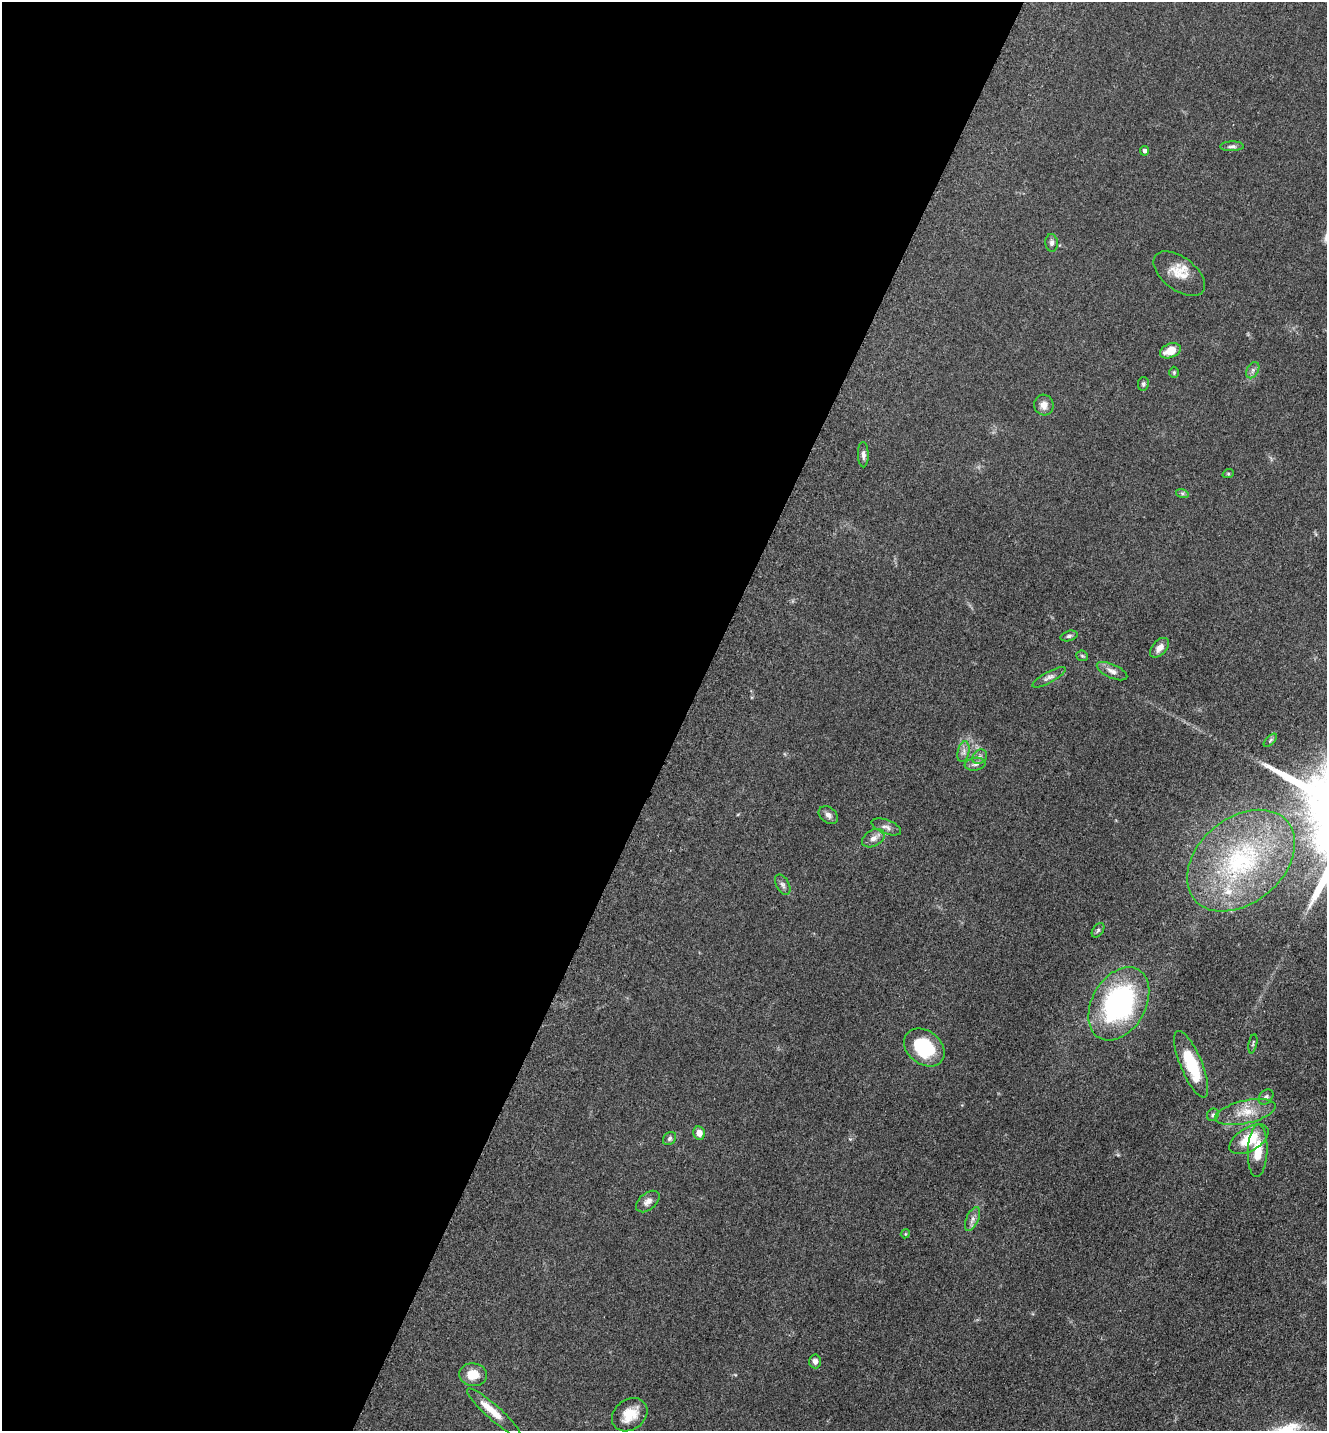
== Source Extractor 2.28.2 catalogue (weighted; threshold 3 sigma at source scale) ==
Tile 5 of 4 x 4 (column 1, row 2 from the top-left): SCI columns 299-1623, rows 2900-4328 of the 5806 x 5775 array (HDU 1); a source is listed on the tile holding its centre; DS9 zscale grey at full resolution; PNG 1329 x 1433 px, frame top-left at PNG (2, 2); each listed source drawn as its Kron ellipse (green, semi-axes under 4 px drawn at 4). Shown black and unused: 52% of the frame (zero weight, under 3 of 5 exposures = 4% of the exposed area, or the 3 px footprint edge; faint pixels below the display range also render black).
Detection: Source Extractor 2.28.2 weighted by HDU 2 'WHT'; one run over the whole footprint, this tile lists its part. Background 0.0634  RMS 0.006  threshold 0.027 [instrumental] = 3 sigma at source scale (4.5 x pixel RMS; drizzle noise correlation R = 1.50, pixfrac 1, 0.05/0.05 arcsec/px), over >= 5 px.
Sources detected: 46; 1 inside a brighter listed object's ellipse — not listed separately; the other 45 listed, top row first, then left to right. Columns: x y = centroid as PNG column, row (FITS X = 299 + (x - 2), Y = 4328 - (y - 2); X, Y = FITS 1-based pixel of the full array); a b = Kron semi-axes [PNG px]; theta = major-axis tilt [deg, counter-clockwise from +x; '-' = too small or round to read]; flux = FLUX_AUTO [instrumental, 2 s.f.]
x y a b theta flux
1232 146 12 5 1 1.7
1145 151 4 4 - 1.8
1052 243 9 6 -84 2.1
1179 274 30 16 -37 11
1170 351 11 7 22 8.5
1253 370 9 5 62 1.9
1174 372 5 5 - 0.81
1143 384 7 5 80 1.3
1044 405 10 9 - 4.2
863 455 12 5 -89 2.4
1228 474 6 3 18 0.61
1182 493 6 4 -18 0.94
1069 636 9 5 15 1.3
1159 648 12 7 48 3.9
1082 656 6 5 - 0.92
1112 671 16 6 -24 3.3
1049 677 18 5 28 2.5
1270 740 8 3 46 0.84
963 752 10 5 77 2.4
980 757 8 6 43 1.9
975 764 10 6 8 2.1
828 815 10 7 -38 2.5
886 827 15 7 -21 3
873 838 12 8 29 3.6
1241 861 61 42 40 81
783 885 11 6 -60 1.9
1098 930 8 5 54 1.1
1119 1004 39 27 60 100
1253 1044 10 3 79 0.88
924 1047 22 16 -38 30
1191 1064 36 11 -68 25
1266 1097 8 6 47 1.7
1245 1112 31 11 13 12
1213 1115 6 5 - 1.3
699 1133 7 6 - 4.2
669 1139 7 5 46 1.3
1249 1139 22 11 30 18
1258 1151 26 10 88 13
648 1201 13 8 40 3.4
972 1219 13 6 67 2.7
905 1234 4 3 - 0.54
815 1361 7 6 - 2.5
473 1375 14 11 -6 8.9
494 1412 35 7 -42 9.9
630 1415 19 15 36 11